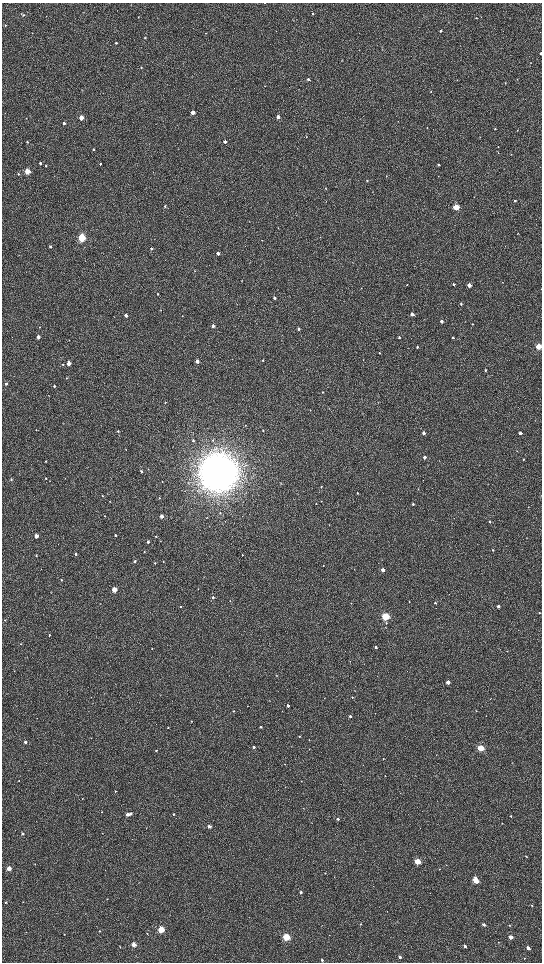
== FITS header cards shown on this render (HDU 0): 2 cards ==
NAXIS1  =                 1080 / length of data axis 1
NAXIS2  =                 1920 / length of data axis 2

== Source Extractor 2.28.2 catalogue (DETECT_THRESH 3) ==
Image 1080 x 1920 px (HDU 0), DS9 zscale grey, zoomed out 1/2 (1 PNG px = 2 x 2 image px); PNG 544 x 964 px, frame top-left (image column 1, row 1919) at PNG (2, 3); no overlay
Background 528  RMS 37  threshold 110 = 3 sigma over >= 5 px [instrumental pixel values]
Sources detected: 227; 3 cannot appear on this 1/2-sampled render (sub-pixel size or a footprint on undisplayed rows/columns) and are not listed; the other 224 listed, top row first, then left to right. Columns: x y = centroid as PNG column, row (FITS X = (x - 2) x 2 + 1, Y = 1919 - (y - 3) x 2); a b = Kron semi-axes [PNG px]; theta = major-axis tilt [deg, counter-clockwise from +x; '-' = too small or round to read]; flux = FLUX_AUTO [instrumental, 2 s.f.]
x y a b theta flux
313 14 3 2 - 5.6e+03
23 15 3 3 - 8.1e+03
138 17 2 2 - 2.7e+03
481 17 2 2 - 2.2e+03
476 18 3 3 - 3.6e+03
5 25 3 3 - 5.8e+03
440 31 3 2 - 1.2e+04
32 33 2 2 - 2.3e+03
206 33 4 1 - 2.8e+03
145 38 3 2 - 5.6e+03
116 43 2 2 - 9.6e+03
541 53 2 2 - 1.7e+04
342 60 3 2 - 3.4e+03
530 62 2 2 - 3.2e+03
141 67 3 2 - 6.2e+03
308 79 3 2 - 1.2e+04
505 83 3 2 - 4.0e+03
431 91 3 2 - 3.3e+03
193 112 3 3 - 1.0e+05
278 117 3 2 - 6.3e+04
26 118 2 2 - 2.5e+03
81 118 3 3 - 1.3e+05
64 123 3 2 - 2.6e+04
427 127 2 1 - 2.2e+03
495 129 3 2 - 3.7e+03
517 130 2 1 - 1.9e+03
306 137 3 2 - 2.7e+03
225 141 3 2 - 3.4e+04
27 142 3 2 - 7.6e+03
498 147 2 2 - 2.8e+03
93 149 2 2 - 1.1e+04
498 153 3 2 - 4.2e+03
40 163 3 2 - 1.3e+04
100 164 2 2 - 8.6e+03
46 165 3 2 - 6.2e+03
439 165 2 2 - 1.3e+04
27 171 3 3 - 2.8e+05
18 174 3 2 - 9.7e+03
386 176 2 2 - 2.8e+03
367 181 3 2 - 7.1e+03
326 188 2 2 - 3.0e+03
515 201 2 2 - 1.1e+04
165 206 2 2 - 9.3e+03
456 207 3 3 - 3.9e+05
249 222 3 2 - 2.3e+03
81 238 3 3 - 8.3e+05
262 240 2 2 - 2.6e+03
50 247 3 2 - 1.0e+04
151 248 3 3 - 9.2e+03
218 253 3 2 - 2.8e+04
195 271 3 2 - 3.4e+03
242 281 3 2 - 2.9e+03
502 282 2 2 - 3.0e+03
454 284 2 2 - 8.2e+03
407 285 3 2 - 3.8e+03
469 285 3 3 - 6.8e+04
158 294 3 2 - 6.9e+03
274 298 3 2 - 2.1e+04
461 304 3 2 - 8.2e+03
161 310 3 2 - 3.1e+03
412 314 3 3 - 4.1e+04
126 315 3 3 - 2.9e+04
441 321 3 2 - 2.2e+04
472 324 3 2 - 4.8e+03
213 326 3 2 - 3.5e+04
39 327 3 2 - 3.2e+03
299 329 3 2 - 1.3e+04
38 337 3 2 - 4.0e+04
399 337 3 2 - 1.1e+04
453 337 3 2 - 9.2e+03
69 340 3 1 - 2.3e+03
539 346 3 3 - 3.1e+05
417 347 3 2 - 8.4e+03
379 353 3 3 - 5.2e+03
263 360 3 3 - 5.6e+03
363 360 2 2 - 2.7e+03
197 361 3 2 - 4.8e+04
69 363 3 3 - 1.2e+05
63 364 3 3 - 4.8e+03
485 370 3 2 - 9.8e+03
66 378 3 2 - 3.6e+03
6 383 3 3 - 1.1e+04
54 386 3 2 - 1.2e+04
323 392 3 2 - 4.4e+03
48 395 2 2 - 2.1e+03
165 402 3 2 - 4.7e+03
245 425 3 2 - 4.4e+03
36 430 2 1 - 2.1e+03
263 430 3 2 - 3.5e+03
118 431 3 3 - 8.7e+03
423 433 3 2 - 2.5e+04
520 433 3 2 - 2.7e+04
193 440 3 3 - 8.4e+03
213 440 4 3 - 7.2e+03
126 449 2 2 - 2.7e+03
425 457 3 2 - 2.9e+04
523 459 3 2 - 5.2e+03
46 461 2 2 - 5.6e+03
141 471 3 2 - 9.0e+03
218 472 14 14 - 2.0e+07
46 478 3 2 - 6.1e+03
65 478 3 2 - 2.8e+03
11 479 3 3 - 5.1e+03
162 481 3 2 - 3.7e+03
321 487 3 2 - 5.0e+03
418 488 2 2 - 2.5e+03
357 493 3 2 - 4.2e+03
102 496 3 2 - 5.6e+03
159 498 3 2 - 5.4e+03
321 501 3 2 - 5.9e+03
316 503 3 3 - 5.1e+03
413 504 3 3 - 1.0e+04
220 513 3 3 - 6.6e+03
105 516 3 2 - 3.9e+03
161 516 3 2 - 6.6e+04
206 517 3 2 - 3.8e+03
454 518 2 1 - 1.9e+03
490 521 3 3 - 7.6e+03
115 535 3 2 - 9.7e+03
36 536 3 2 - 8.1e+04
156 537 3 2 - 4.5e+03
527 538 2 2 - 2.4e+03
148 542 3 2 - 1.8e+04
492 550 2 2 - 6.3e+03
144 552 3 3 - 5.4e+03
75 554 3 2 - 1.3e+04
36 555 3 2 - 9.8e+03
242 555 3 3 - 4.3e+03
135 561 3 2 - 1.2e+04
163 562 3 2 - 4.0e+03
155 563 3 2 - 4.5e+03
323 565 3 2 - 3.6e+03
383 570 3 2 - 6.2e+04
61 580 3 2 - 6.7e+03
114 590 3 3 - 1.9e+05
213 597 3 3 - 1.5e+04
409 601 2 2 - 3.2e+03
351 603 3 2 - 2.4e+03
435 603 3 2 - 1.1e+04
498 606 2 2 - 2.4e+04
180 607 2 2 - 7.5e+03
539 613 2 2 - 4.9e+03
385 616 3 3 - 7.9e+05
5 620 3 3 - 5.5e+03
386 623 4 3 - 7.8e+03
50 635 2 2 - 7.5e+03
21 644 3 2 - 3.6e+03
376 647 3 2 - 1.8e+04
152 649 3 2 - 4.3e+03
507 651 2 2 - 2.3e+03
350 661 3 2 - 2.7e+03
14 671 3 2 - 3.5e+03
277 675 3 2 - 3.5e+03
448 682 3 3 - 6.7e+04
91 697 2 1 - 1.7e+03
352 697 3 3 - 6.4e+03
490 699 2 1 - 2.5e+03
247 706 2 2 - 2.5e+03
288 706 2 2 - 2.3e+04
234 711 2 2 - 5.7e+03
476 711 3 2 - 2.5e+03
375 713 2 2 - 2.1e+03
350 716 3 2 - 1.8e+04
37 718 2 2 - 2.8e+03
191 721 3 2 - 4.1e+03
168 727 2 2 - 3.7e+03
260 727 2 2 - 1.2e+04
300 736 3 2 - 7.1e+03
309 740 2 2 - 2.4e+03
25 742 3 2 - 2.3e+04
291 746 2 2 - 2.2e+03
254 747 2 2 - 1.7e+04
481 748 3 3 - 4.4e+05
309 749 2 2 - 2.2e+03
156 750 3 2 - 6.1e+03
383 758 2 2 - 5.1e+03
285 764 2 2 - 2.4e+03
415 775 2 1 - 1.9e+03
385 776 2 1 - 2.1e+03
19 780 2 2 - 3.4e+03
301 781 2 2 - 2.1e+03
115 791 2 2 - 5.9e+03
82 799 2 2 - 3.2e+03
102 812 2 2 - 2.8e+03
127 814 2 2 - 4.3e+04
130 814 3 3 - 1.5e+04
173 814 2 2 - 1.0e+04
511 816 2 2 - 5.2e+03
337 819 2 2 - 1.8e+04
502 823 2 2 - 3.1e+03
209 826 3 2 - 3.3e+04
22 833 3 2 - 1.7e+04
102 833 2 1 - 2.1e+03
526 856 3 3 - 4.8e+03
417 861 3 3 - 3.7e+05
9 868 3 3 - 1.1e+05
439 869 2 2 - 2.9e+03
325 873 2 1 - 3.2e+03
334 877 2 2 - 2.6e+03
476 881 4 3 - 2.6e+05
301 892 2 2 - 1.7e+04
107 899 3 2 - 3.0e+03
5 902 2 2 - 7.6e+03
23 902 2 1 - 2.0e+03
532 905 3 2 - 5.6e+03
361 924 2 2 - 4.4e+03
484 924 3 3 - 2.2e+04
322 925 2 2 - 2.2e+03
509 925 3 2 - 3.7e+03
161 930 3 3 - 4.4e+05
100 931 2 2 - 4.5e+03
26 932 2 1 - 1.9e+03
147 933 3 2 - 5.3e+03
64 934 2 2 - 3.7e+03
286 937 3 3 - 5.7e+05
511 937 3 2 - 5.9e+04
498 942 3 2 - 3.6e+03
134 944 3 3 - 1.2e+05
120 946 3 2 - 3.0e+03
465 946 3 2 - 2.4e+04
528 948 3 2 - 4.1e+04
400 957 3 2 - 2.3e+04
524 958 3 2 - 3.3e+03
322 960 3 3 - 1.2e+04
At the frame edge (FLAGS 8, measured only in part): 1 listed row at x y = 541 53
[3 sub-pixel or undisplayed-footprint detections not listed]